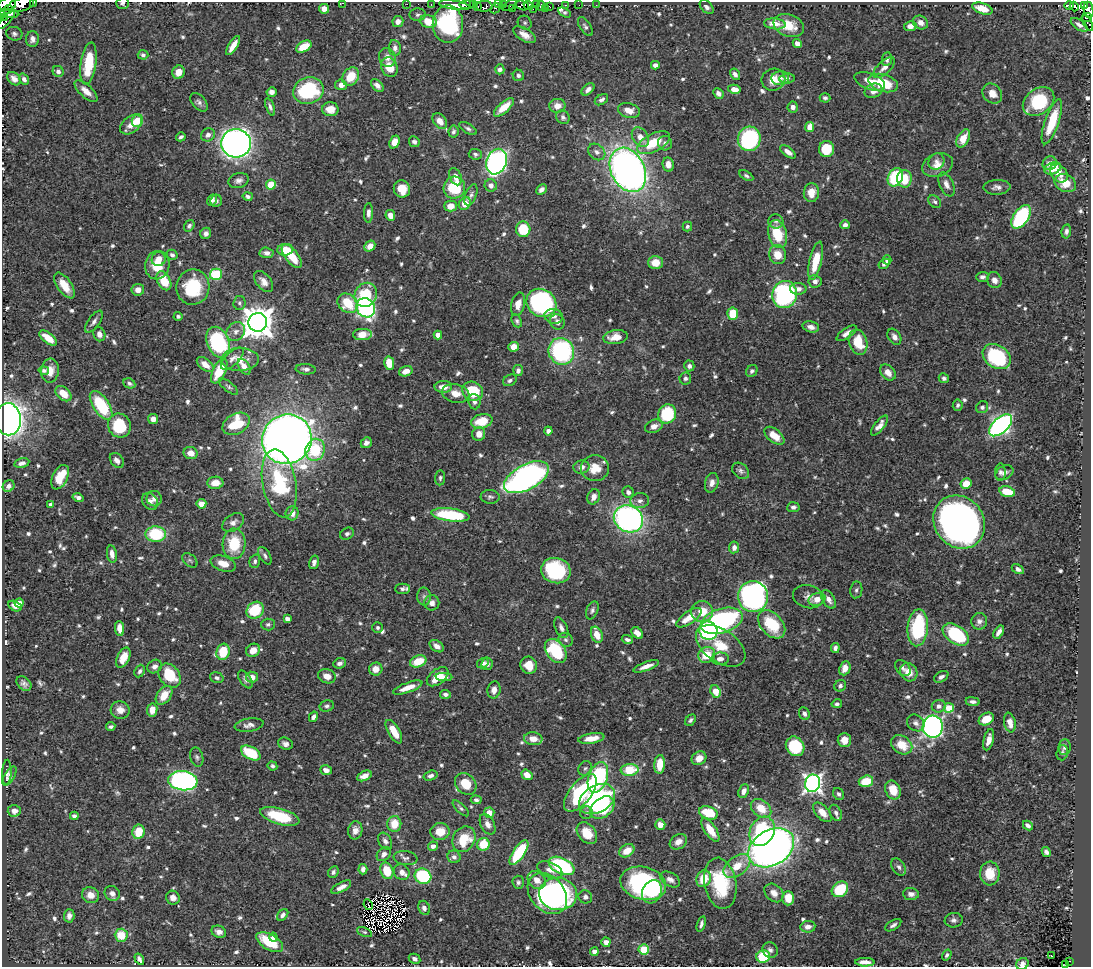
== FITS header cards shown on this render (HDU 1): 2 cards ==
NAXIS1  =                 1089
NAXIS2  =                  965

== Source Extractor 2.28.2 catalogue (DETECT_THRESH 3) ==
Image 1089 x 965 px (HDU 1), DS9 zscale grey, 1 PNG px = 1 image px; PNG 1093 x 969 px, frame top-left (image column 1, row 965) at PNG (2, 2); each listed source drawn as its Kron ellipse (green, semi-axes under 4 px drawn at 4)
Background 0.501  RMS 0.0085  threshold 0.0256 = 3 sigma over >= 5 px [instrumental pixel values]
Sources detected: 784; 5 with non-positive FLUX_AUTO (blend fragments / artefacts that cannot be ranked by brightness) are neither listed nor drawn; of the other 779, the 500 brightest by FLUX_AUTO listed and drawn (279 fainter detections omitted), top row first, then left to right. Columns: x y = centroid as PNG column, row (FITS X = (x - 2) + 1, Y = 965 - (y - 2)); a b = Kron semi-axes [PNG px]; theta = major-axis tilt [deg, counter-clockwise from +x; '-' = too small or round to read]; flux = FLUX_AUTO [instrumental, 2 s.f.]
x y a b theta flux
34 2 3 2 - 7.3
122 3 6 5 - 1.5
342 3 3 2 - 130
7 4 9 6 7 350
407 4 2 2 - 2.8
499 4 4 2 - 3.4
21 5 13 6 16 490
431 5 3 2 - 9.5
454 5 15 4 -8 470
467 5 7 3 5 56
473 5 4 2 - 44
504 5 3 2 - 18
510 5 8 3 37 71
522 5 7 4 -19 68
528 5 5 4 - 230
537 5 4 3 - 17
565 5 3 2 - 7.9
579 5 2 2 - 2.5
596 5 2 2 - 3.1
1069 5 5 3 - 31
1085 5 3 3 - 9.4
484 6 8 5 -1 38
541 6 5 3 - 57
1074 6 5 2 - 3.2
477 7 3 2 - 29
550 7 3 2 - 16
707 7 8 5 -45 1.9
495 8 5 3 - 17
545 8 3 3 - 26
8 9 5 3 - 8.2
324 9 5 4 - 4.3
512 9 2 2 - 15
533 9 2 2 - 21
982 9 10 5 -18 7.8
1089 10 8 5 -80 200
565 12 7 4 -32 1.3
9 14 10 4 -2 77
418 15 8 6 3 1.4
3 17 4 3 - 14
1087 17 5 4 - 91
6 19 12 4 49 150
398 21 5 5 - 2.9
428 21 8 6 -16 11
920 22 8 6 -31 4.4
525 23 7 6 - 1.4
1088 23 9 3 -66 48
448 24 19 15 -90 67
775 24 11 5 -5 5.7
789 25 16 11 -20 11
1079 25 9 5 -34 2.9
910 26 6 5 - 4.2
585 27 11 5 -56 1.7
14 34 8 6 -15 1.9
524 35 12 6 -31 4.8
32 39 8 6 89 2.6
797 43 5 4 - 3.6
233 46 11 4 58 6
304 47 8 5 29 12
395 48 8 6 -82 2.3
143 55 5 4 - 1.6
387 57 9 8 - 3.7
887 59 7 5 82 1.9
88 63 21 7 82 23
655 65 4 4 - 2.3
389 67 10 8 -66 11
884 67 13 6 43 3.8
500 69 5 4 - 1.9
58 71 6 5 - 2.1
179 72 7 6 - 5.9
735 74 6 4 -58 2.2
518 75 6 5 - 1.6
351 77 10 8 54 13
780 78 9 7 7 2.1
787 78 7 5 7 1.9
14 79 8 5 -42 3
24 79 6 4 -56 2.1
773 80 12 11 - 7.1
870 81 16 8 -21 6.7
883 83 15 8 -16 21
341 85 6 5 - 3.4
377 85 7 5 -46 3
588 89 7 4 42 2.7
734 89 6 4 -12 4.1
308 90 15 13 19 52
86 91 14 6 -42 5.2
873 91 9 7 22 4.2
272 92 5 4 - 2.8
718 93 5 4 - 2.3
992 94 11 9 -47 6.3
825 98 5 4 - 1.3
601 100 7 5 32 1.8
1038 101 17 12 36 30
199 102 11 6 -48 2.1
557 106 8 7 - 4.9
270 107 9 4 -70 1.8
504 107 12 5 42 9.3
793 107 5 5 - 2.9
330 109 8 7 - 7.4
629 111 11 7 -16 5.6
563 117 7 6 - 1.6
137 120 6 5 - 12
440 121 9 6 -52 4.5
1052 122 24 7 71 19
131 125 12 7 38 5.8
810 127 5 4 - 7.3
468 128 10 5 -31 1.6
453 132 6 5 - 1.4
208 135 7 6 - 2.7
181 137 5 3 - 1.6
640 137 10 7 -56 5.4
963 138 10 5 60 8.6
749 139 12 11 - 61
394 142 7 5 67 6.2
414 142 6 5 - 1.8
236 143 15 14 - 320
653 143 18 8 28 17
665 143 7 7 - 2.1
826 149 8 7 - 19
597 152 9 7 -39 2.4
788 152 9 4 -37 3.7
475 154 6 5 - 1.4
936 161 8 7 - 3
496 162 13 10 69 200
1050 163 7 6 - 3.4
668 164 7 5 -81 4.7
937 165 16 11 21 6.6
1053 168 8 5 19 8.5
628 170 23 17 -63 330
1059 173 10 7 -47 6
746 176 8 4 -31 1.3
455 177 9 6 -66 3.6
895 177 9 7 66 42
904 179 9 7 88 13
239 180 10 7 16 2.6
1065 183 11 8 -26 9.9
946 184 13 7 -65 3.5
271 185 5 5 - 13
491 185 6 6 - 2.7
997 187 13 7 2 2.9
454 188 11 10 - 24
402 189 9 8 - 9.3
541 190 6 4 44 2.5
811 193 9 7 86 6.8
471 195 11 5 70 2
248 196 5 4 - 1.5
212 200 6 5 - 1.9
216 201 6 5 - 1.6
935 202 7 5 -43 1.5
465 204 7 5 52 9.8
451 206 6 5 - 6.3
368 213 10 4 88 2.4
390 215 5 4 - 4.7
1021 217 13 7 56 62
776 221 7 7 - 1.6
845 225 4 4 - 2.2
189 226 6 5 - 1.5
687 226 5 5 - 1.3
523 229 8 7 - 21
1066 231 7 4 80 1.8
206 233 6 5 - 1.9
778 234 14 9 -75 19
370 246 6 5 - 5.6
285 250 8 6 4 12
266 253 7 5 -3 2.3
172 255 6 5 - 1.9
777 255 9 8 - 7.8
292 256 14 6 -52 15
159 259 7 7 - 4.4
887 260 4 4 - 2.7
816 261 19 6 77 16
655 263 7 6 - 7.8
884 264 6 4 31 2.1
157 265 14 12 78 14
216 274 6 6 - 31
982 277 6 5 - 1.9
994 280 8 7 - 3.1
164 281 10 6 -61 14
264 281 12 7 -51 4.2
815 281 6 6 - 3.1
64 285 15 7 -55 9.2
193 287 18 16 75 33
798 289 8 6 -1 3.2
138 290 6 6 - 4.4
366 295 12 11 - 23
785 295 14 12 78 98
239 303 7 6 - 1.3
348 303 11 9 -38 16
541 303 15 13 -30 110
518 304 12 7 77 5.5
366 308 10 9 - 160
733 314 6 5 - 17
178 316 4 4 - 1.4
554 316 9 7 -10 2.7
517 321 7 5 -65 1.3
94 322 13 5 54 2.3
258 322 9 9 - 1100
557 322 8 7 - 2.5
811 327 8 5 -13 3.4
236 332 10 8 48 3.5
847 333 12 5 35 3.3
99 334 7 6 - 3.4
362 334 9 5 2 8.6
438 335 4 4 - 5.7
615 337 12 7 7 8.4
894 337 9 6 -58 2.8
48 338 10 5 -38 8.6
218 342 16 11 -66 68
858 342 13 9 -73 15
514 347 5 4 - 6.3
561 351 13 12 - 78
997 357 15 11 -34 45
232 359 14 6 43 3
240 359 19 11 2 8.3
389 363 7 5 -80 10
205 364 10 5 -38 5.1
689 366 5 5 - 1.6
244 367 9 5 -58 4.4
306 369 10 5 -5 1.9
44 370 5 4 - 1.5
518 370 5 5 - 2.3
50 371 12 8 85 6.5
219 371 13 6 64 18
406 371 7 5 18 5
752 371 6 5 - 1.6
888 372 9 6 -47 5
685 378 6 5 - 1.8
944 378 5 5 - 1.6
510 380 7 5 29 1.7
129 383 6 5 - 1.4
229 387 11 5 -38 1.4
443 387 8 6 0 5.9
473 391 11 9 -28 24
456 393 14 9 -12 6.5
63 394 9 6 -43 8.8
474 402 7 6 - 2.1
101 405 16 8 -56 34
958 405 5 5 - 1.7
982 407 6 5 - 1.4
667 414 10 9 - 35
8 419 16 13 -88 350
153 419 5 5 - 4.3
482 421 11 7 14 14
236 424 14 10 29 24
879 425 12 5 51 3.4
1000 425 14 7 42 200
119 426 12 11 - 27
654 426 9 6 21 3.8
548 431 4 4 - 2.1
479 434 7 6 - 5
774 436 12 6 -39 8.9
287 439 25 24 - 710
366 443 6 5 - 2.4
315 450 11 9 71 23
191 453 7 6 - 5.2
117 460 8 6 -49 2.7
22 463 8 4 13 2.7
581 467 8 6 12 3.2
595 468 14 13 - 9.6
741 471 9 7 -42 2
1000 472 8 5 90 1.8
1004 473 9 6 29 2.8
60 477 13 7 64 14
526 477 24 12 28 200
440 478 7 5 84 1.3
215 483 8 6 2 7
279 483 34 16 -80 45
712 483 10 6 74 3.6
966 484 6 5 - 7.7
9 486 6 5 - 2.2
628 492 6 5 - 2.3
1007 492 8 5 -15 13
490 497 9 7 -2 1.7
594 497 8 6 67 3.9
78 498 5 4 - 2.2
154 499 8 7 - 3.1
150 501 9 7 -54 2.6
640 501 9 7 5 2.9
51 504 4 3 - 1.9
201 504 5 5 - 6
793 507 6 5 - 1.8
292 513 7 6 - 4
450 515 19 6 -7 43
628 519 15 13 -28 170
233 522 12 8 36 3.5
959 522 28 24 -51 360
156 534 10 7 -1 31
347 534 7 5 30 1.6
234 544 15 11 88 22
734 547 6 5 - 2.7
112 554 9 5 -81 4
265 556 10 5 -60 1.7
190 560 9 6 -39 1.6
255 561 7 5 74 1.4
314 562 7 4 75 2.4
223 564 13 7 -20 7.5
1018 569 6 4 -31 2.1
556 571 15 12 -14 49
402 589 7 5 0 1.5
856 590 8 6 80 1.4
424 596 9 7 -89 2
753 597 15 15 - 190
808 597 15 11 -13 4.2
817 599 8 6 17 6.1
829 599 10 6 -58 3.4
19 603 4 4 - 4.1
432 603 7 7 - 2.9
15 606 7 4 -28 3.5
255 610 9 7 44 24
592 610 9 5 67 1.8
702 612 11 10 - 11
689 618 15 6 35 10
287 619 4 4 - 3.1
722 621 22 12 18 110
979 621 8 8 - 2.4
268 624 7 6 - 1.4
772 624 16 10 -47 26
120 628 7 4 -83 6
378 628 5 5 - 1.4
561 628 11 6 -65 2.7
918 628 18 10 85 44
708 631 9 9 - 110
999 632 7 4 57 2.8
637 633 7 5 -47 4.5
597 635 8 5 -68 7.3
956 635 15 9 -35 42
566 640 7 6 - 1.6
627 640 5 4 - 1.6
437 646 8 5 -35 3.7
721 646 28 16 -35 16
835 648 5 4 - 2.2
253 650 7 6 - 7.2
556 651 13 9 -54 36
223 652 8 6 74 17
707 655 9 8 - 13
123 658 11 6 64 9.3
720 659 9 6 2 3.1
418 661 8 5 21 14
340 663 6 5 - 2.2
483 663 6 5 - 2.2
487 664 6 5 - 2.1
529 665 9 8 - 8.5
155 666 8 6 32 2.7
646 666 13 4 20 4
845 668 7 5 68 4.5
903 668 9 6 -46 2
376 669 7 6 - 5.1
140 671 6 5 - 1.5
909 672 9 8 - 6.6
170 676 13 10 -53 23
327 676 9 7 -17 5.3
252 677 6 5 - 5.3
438 677 12 7 37 13
444 677 8 3 -2 2.6
941 677 8 5 31 1.9
217 678 7 5 -20 1.5
245 680 10 5 -57 1.9
24 684 8 6 -43 2.3
840 686 6 5 - 1.7
408 688 15 5 20 7.1
494 690 8 6 79 4.3
716 691 6 5 - 8.7
445 694 5 4 - 2
164 695 10 6 54 9.7
973 702 7 4 -10 1.8
837 704 5 4 - 1.3
327 706 7 5 15 1.4
939 706 7 6 - 2.8
949 708 5 4 - 20
120 710 9 8 - 4.5
152 710 6 5 - 6
804 713 6 5 - 2
313 717 5 4 - 2.1
986 719 8 6 28 8.4
690 720 6 4 48 1.4
916 723 9 7 -39 2.6
1010 723 10 5 -78 5.2
249 725 14 6 9 2.9
111 727 4 3 - 1.4
933 727 11 10 - 210
394 732 13 5 -60 10
591 738 13 5 9 6.1
533 739 9 6 -5 5.6
844 740 7 6 - 5
989 740 11 5 76 4.4
285 744 7 6 - 2.3
902 745 11 8 -34 12
795 746 10 8 -53 36
1064 747 8 6 81 1.7
251 753 11 6 -29 23
1062 753 8 5 74 1.3
197 757 10 6 -75 1.7
699 758 8 6 37 5.6
660 764 9 5 85 11
272 766 5 4 - 1.5
585 768 7 6 - 1.4
326 770 6 4 -19 3.4
630 770 9 6 3 21
7 772 13 4 87 2.1
527 775 6 5 - 5.6
10 776 11 5 60 2
364 776 8 4 24 4.9
431 776 7 5 17 1.9
598 777 16 9 70 59
183 781 15 9 -7 200
866 781 7 5 17 14
813 783 9 7 74 260
466 784 12 9 -48 13
893 790 9 7 -67 9.7
744 791 7 5 66 2.9
580 793 22 11 51 59
838 794 6 5 - 1.5
597 799 19 13 31 91
476 800 5 4 - 1.6
461 808 10 4 -44 1.4
602 808 13 9 38 23
761 808 11 8 -39 10
14 811 7 6 - 3.1
586 812 6 6 - 1.5
822 812 12 6 -48 5.9
489 813 5 5 - 6.5
708 813 10 6 -19 19
836 813 8 5 -62 2.1
74 816 4 4 - 1.5
280 816 20 8 -16 28
394 824 8 7 - 11
488 824 11 7 -63 3.6
660 825 5 5 - 5.9
1028 825 5 4 - 1.9
355 830 9 7 80 3.5
710 830 13 6 -56 9.7
762 831 15 12 62 56
139 832 7 6 - 14
440 832 9 8 - 9.8
587 833 12 8 -51 13
464 839 13 11 59 19
385 841 9 6 -59 2.4
678 842 9 7 34 4.3
483 844 6 6 - 15
433 846 5 4 - 2.8
771 848 24 17 30 380
627 851 8 6 34 7.9
519 852 14 6 56 38
1046 852 5 4 - 1.8
384 854 8 6 42 2.6
454 857 6 6 - 2.4
405 858 12 7 -8 2.1
561 866 14 8 -25 59
737 866 15 9 39 9.3
899 867 9 6 -56 2
363 869 5 4 - 2.3
550 870 13 7 -24 4.3
387 871 9 6 -71 15
333 872 6 5 - 1.5
402 872 8 7 - 3.7
990 873 12 9 -89 12
423 876 8 7 - 49
670 879 10 7 -30 3.1
704 879 8 7 - 13
537 880 10 8 -44 4.9
518 882 6 5 - 1.6
643 883 23 16 -15 84
720 883 26 16 -80 35
341 887 11 4 28 3.9
840 889 9 7 40 26
652 892 12 9 65 14
112 893 8 7 - 3.2
774 893 11 8 -43 4.6
547 894 23 17 -49 110
558 894 19 16 -7 77
911 894 8 6 -5 2.7
90 895 9 8 - 4.6
585 897 7 6 - 2
173 898 7 6 - 3.1
788 898 7 6 - 8.8
368 905 5 2 - 1.8
424 908 7 5 -69 2.6
283 915 7 4 48 2.3
69 916 7 5 88 2.6
954 920 9 7 7 1.9
701 924 8 4 73 1.8
893 925 9 4 31 2
808 927 7 5 6 3.9
219 932 7 6 - 3
364 932 8 4 -24 1.7
121 935 6 6 - 14
273 937 4 4 - 1.9
270 942 15 7 -30 20
606 942 5 4 - 3.7
644 949 5 5 - 35
770 950 8 7 - 2
594 952 4 4 - 4.3
947 955 6 4 55 1.4
763 956 7 6 - 28
1051 956 3 2 - 1.5
139 959 6 4 -58 2.1
414 959 6 5 - 2.3
1069 961 3 2 - 3
865 962 9 4 -1 4.3
1022 964 6 5 - 2.8
1066 964 4 3 - 2.7
At the frame edge (FLAGS 8, measured only in part): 10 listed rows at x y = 34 2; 122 3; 342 3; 7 4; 21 5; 1089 10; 3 17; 1088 23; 1022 964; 1066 964
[279 fainter detections neither listed nor drawn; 5 non-positive-flux detections neither listed nor drawn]